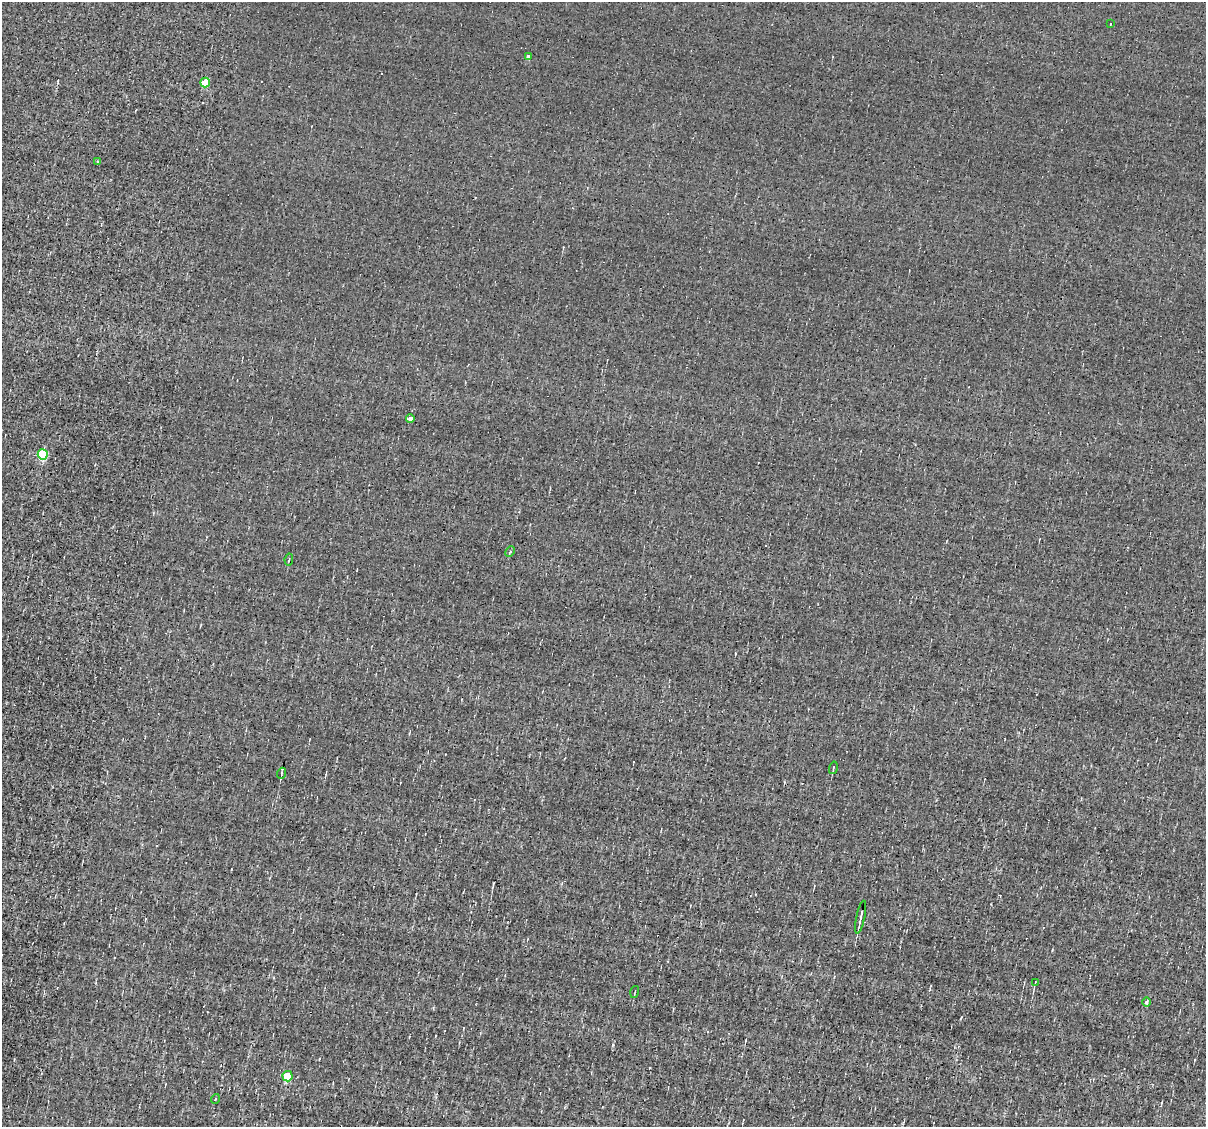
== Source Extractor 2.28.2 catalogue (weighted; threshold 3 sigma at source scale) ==
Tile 7 of 4 x 4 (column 3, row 2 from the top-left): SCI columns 2411-3614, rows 2481-3605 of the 4819 x 4845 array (HDU 1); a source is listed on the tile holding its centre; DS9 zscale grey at full resolution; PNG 1208 x 1129 px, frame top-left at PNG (2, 2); each listed source drawn as its Kron ellipse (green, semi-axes under 4 px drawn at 4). Shown black and unused: <1% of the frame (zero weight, under 3 of 4 exposures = <1% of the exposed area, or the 3 px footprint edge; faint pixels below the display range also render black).
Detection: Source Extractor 2.28.2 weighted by HDU 2 'WHT'; one run over the whole footprint, this tile lists its part. Background -0.00432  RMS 0.056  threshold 0.254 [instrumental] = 3 sigma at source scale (4.5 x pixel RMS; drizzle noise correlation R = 1.50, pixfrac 1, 0.05/0.05 arcsec/px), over >= 5 px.
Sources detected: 20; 4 cosmic-ray / hot-pixel residue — neither listed nor drawn; the other 16 listed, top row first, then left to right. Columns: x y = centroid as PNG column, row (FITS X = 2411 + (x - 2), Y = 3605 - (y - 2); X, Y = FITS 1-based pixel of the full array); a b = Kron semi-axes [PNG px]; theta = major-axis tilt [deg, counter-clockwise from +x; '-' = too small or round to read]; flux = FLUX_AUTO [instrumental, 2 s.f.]
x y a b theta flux
1111 24 3 3 - 10
528 56 4 4 - 29
205 82 5 4 - 140
98 161 4 3 - 5.7
410 418 4 4 - 30
43 454 5 5 - 430
510 552 6 4 66 7.5
289 560 6 2 79 5.2
833 768 6 2 75 6.2
282 773 5 3 - 6.1
861 917 17 3 78 29
1035 982 3 2 - 4.9
635 992 6 2 73 5.5
1147 1002 4 4 - 14
288 1076 5 5 - 190
215 1099 5 3 - 5
Unlisted compact peaks at least as high as the median listed source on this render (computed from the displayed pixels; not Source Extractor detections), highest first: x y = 650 1068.